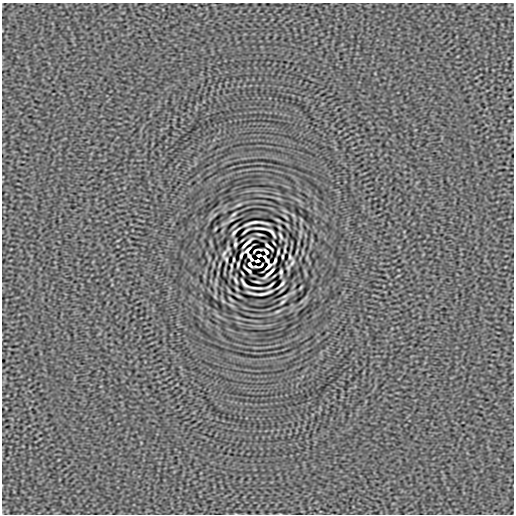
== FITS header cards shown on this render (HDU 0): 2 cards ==
NAXIS1  =                  512
NAXIS2  =                  512

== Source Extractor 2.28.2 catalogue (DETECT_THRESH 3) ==
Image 512 x 512 px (HDU 0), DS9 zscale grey, 1 PNG px = 1 image px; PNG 516 x 516 px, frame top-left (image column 1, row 512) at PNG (2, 3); no overlay
Background 1.40e-07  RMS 1.5e-05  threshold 4.64e-05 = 3 sigma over >= 5 px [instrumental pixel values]
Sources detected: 47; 4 with non-positive FLUX_AUTO (blend fragments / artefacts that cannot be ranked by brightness) are not listed; the other 43 listed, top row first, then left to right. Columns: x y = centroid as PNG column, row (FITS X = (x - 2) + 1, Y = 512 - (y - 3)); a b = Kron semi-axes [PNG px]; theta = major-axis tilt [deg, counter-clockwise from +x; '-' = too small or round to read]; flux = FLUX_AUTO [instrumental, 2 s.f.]
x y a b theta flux
239 205 7 3 21 1.3e-03
234 214 6 3 36 1.5e-03
256 223 24 4 2 9.9e-04
261 228 13 2 -5 3.3e-03
246 231 7 2 37 1.9e-03
235 232 9 2 46 2.2e-03
272 233 10 3 -52 2.1e-03
259 234 5 2 - 1.4e-03
280 236 6 2 -64 1.6e-03
247 243 13 2 43 3.6e-03
274 243 3 2 - 8.4e-04
235 244 5 3 - 1.9e-03
268 246 9 2 -40 2.6e-03
248 250 7 3 45 1.9e-03
285 250 6 2 85 1.3e-03
266 252 5 3 - 2.3e-03
278 252 5 2 - 1.2e-03
224 253 11 4 66 2.5e-03
241 255 6 2 68 2.0e-03
259 255 4 3 - 1.8e-03
282 257 4 2 - 1.2e-03
290 257 4 2 - 1.4e-03
226 259 4 2 - 1.4e-03
234 259 4 2 - 1.2e-03
257 261 4 3 - 1.8e-03
275 261 6 2 68 2.0e-03
292 263 11 4 66 2.6e-03
238 264 5 2 - 1.2e-03
250 264 5 3 - 2.4e-03
231 266 6 2 85 1.3e-03
268 266 7 3 45 1.9e-03
248 270 9 2 -40 2.6e-03
281 272 5 3 - 1.9e-03
269 273 13 2 43 3.6e-03
236 280 6 2 -64 1.6e-03
257 282 5 2 - 1.4e-03
244 284 10 3 -51 2.2e-03
281 284 9 2 46 2.2e-03
270 285 7 2 37 1.9e-03
255 288 13 2 -5 3.3e-03
260 293 24 4 2 1.0e-03
282 302 6 3 36 1.5e-03
277 311 7 3 21 1.3e-03
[4 non-positive-flux detections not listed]